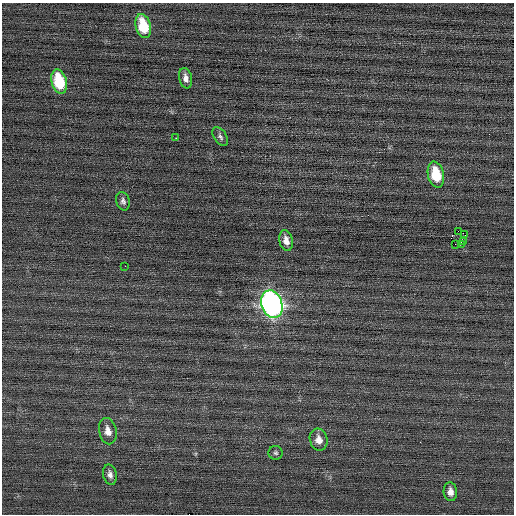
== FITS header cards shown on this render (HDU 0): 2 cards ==
NAXIS1  =                  512 / Axis length
NAXIS2  =                  512 / Axis length

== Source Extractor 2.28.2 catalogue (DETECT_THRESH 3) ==
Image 512 x 512 px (HDU 0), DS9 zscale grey, 1 PNG px = 1 image px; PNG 516 x 516 px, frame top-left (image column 1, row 512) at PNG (2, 3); each listed source drawn as its Kron ellipse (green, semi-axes under 4 px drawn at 4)
Background 0.0449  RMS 0.74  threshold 2.22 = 3 sigma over >= 5 px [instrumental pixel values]
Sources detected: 20; all 20 listed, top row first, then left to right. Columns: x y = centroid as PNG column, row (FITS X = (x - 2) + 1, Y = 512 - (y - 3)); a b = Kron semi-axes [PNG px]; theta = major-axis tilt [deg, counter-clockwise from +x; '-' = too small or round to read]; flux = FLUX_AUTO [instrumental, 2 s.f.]
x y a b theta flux
143 26 12 7 -75 1900
186 78 10 6 -78 280
59 82 12 7 -75 2400
220 137 10 6 -56 160
176 138 2 2 - 170
436 175 13 8 -77 1800
123 201 9 6 -76 170
458 231 2 2 - 1200
465 235 3 2 - 92
286 241 10 6 -78 370
464 241 3 2 - 51
456 244 3 2 - 75
461 244 3 2 - 650
125 266 2 2 - 150
272 304 14 10 -71 22000
108 431 13 8 -78 440
319 440 11 8 -74 420
276 453 7 7 - 110
110 475 10 7 -77 230
450 492 9 6 -85 320